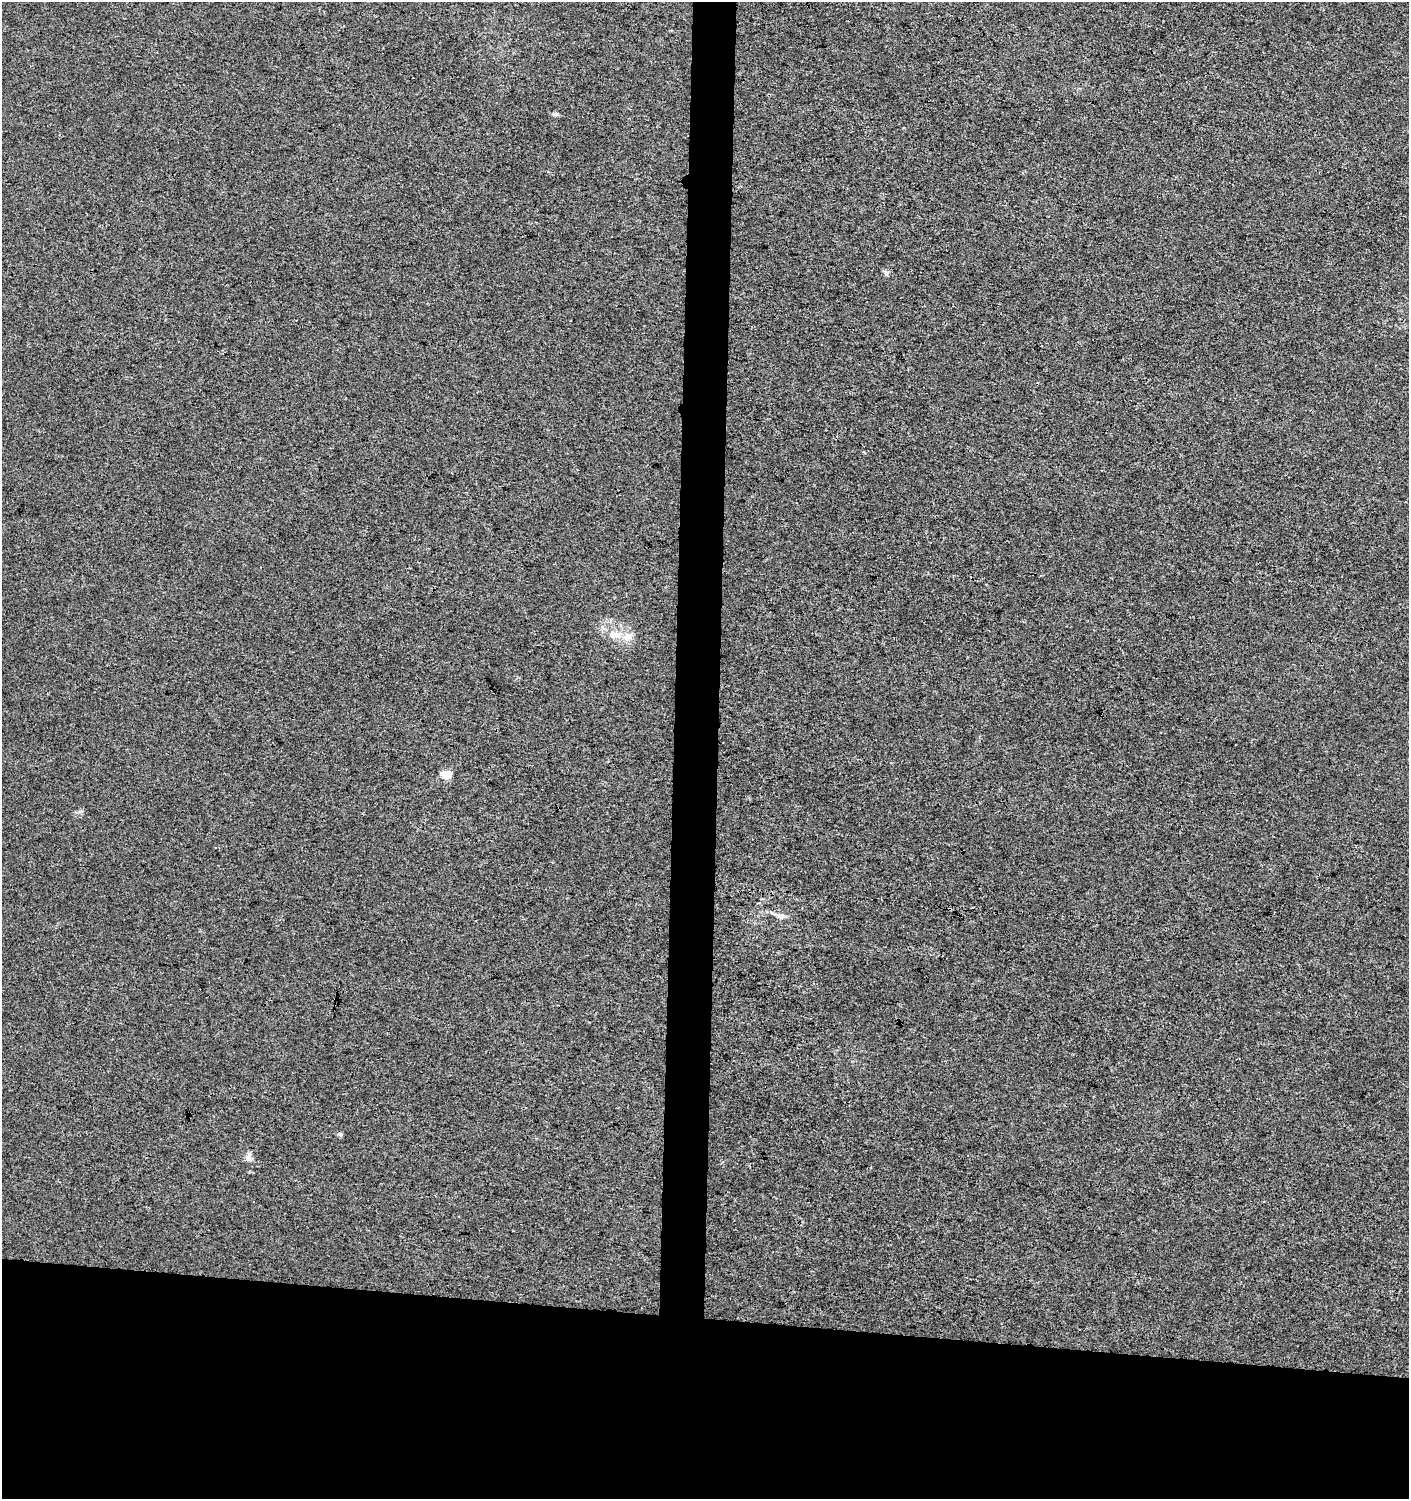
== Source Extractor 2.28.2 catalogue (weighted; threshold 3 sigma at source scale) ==
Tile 8 of 3 x 3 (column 2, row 3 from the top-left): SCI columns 1636-3042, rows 10-1506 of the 4737 x 4499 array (HDU 1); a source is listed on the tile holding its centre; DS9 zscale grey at full resolution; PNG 1411 x 1501 px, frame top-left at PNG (2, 2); no overlay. Shown black and unused: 15% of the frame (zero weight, under 3 of 4 exposures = <1% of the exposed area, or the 3 px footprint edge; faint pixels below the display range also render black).
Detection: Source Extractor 2.28.2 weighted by HDU 2 'WHT'; one run over the whole footprint, this tile lists its part. Background 0.00118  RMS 0.0033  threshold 0.0149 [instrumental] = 3 sigma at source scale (4.5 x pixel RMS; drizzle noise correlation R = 1.50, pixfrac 1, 0.0396/0.0396 arcsec/px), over >= 5 px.
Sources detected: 8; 1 inside a brighter listed object's ellipse — not listed separately; the other 7 listed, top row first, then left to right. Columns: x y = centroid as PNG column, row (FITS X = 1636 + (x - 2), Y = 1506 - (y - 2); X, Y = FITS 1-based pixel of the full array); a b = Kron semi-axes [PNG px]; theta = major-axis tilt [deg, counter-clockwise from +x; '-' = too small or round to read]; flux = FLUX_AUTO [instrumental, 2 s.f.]
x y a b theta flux
555 114 7 5 -6 0.9
886 273 8 6 -39 0.84
614 635 17 10 -4 4.1
446 774 6 5 - 12
780 916 10 7 -4 1.5
340 1134 6 5 - 0.6
248 1157 11 9 -57 1.6